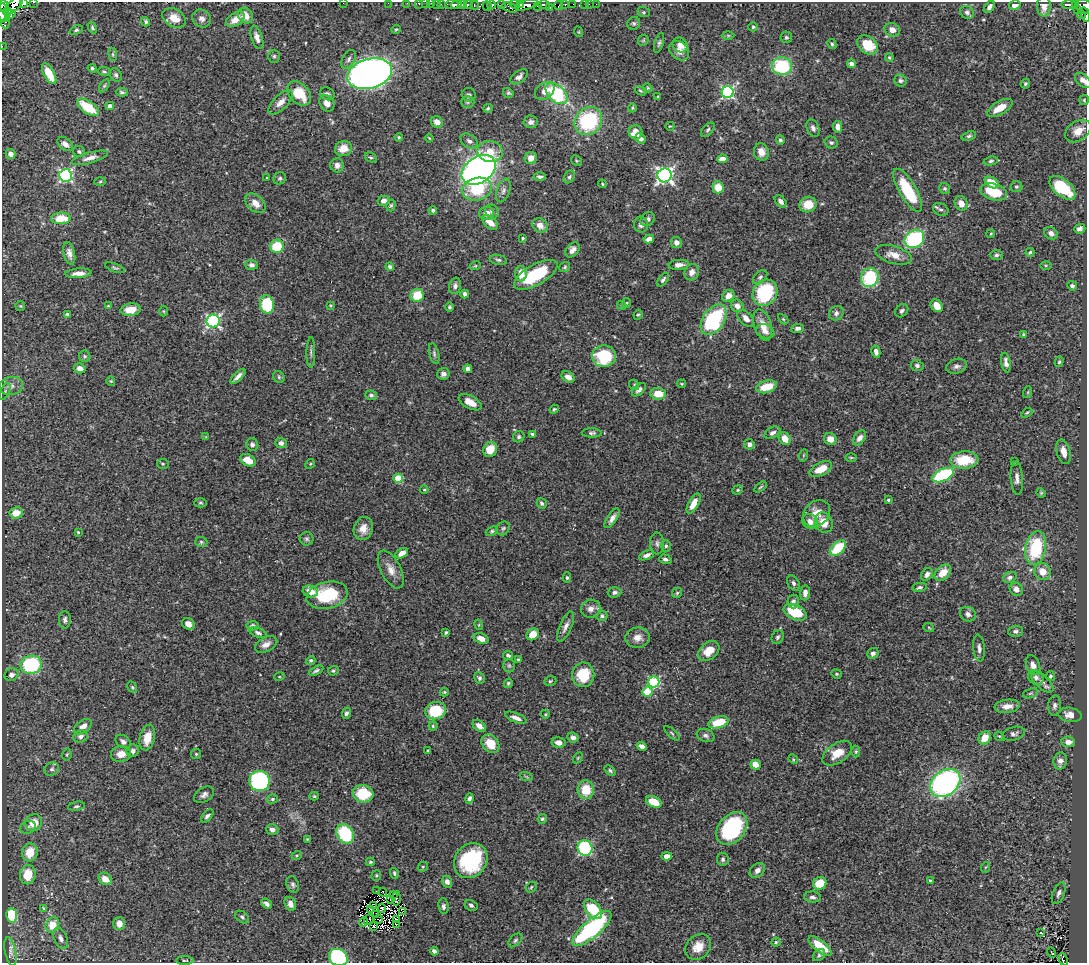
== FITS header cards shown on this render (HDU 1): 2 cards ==
NAXIS1  =                 1085
NAXIS2  =                  961

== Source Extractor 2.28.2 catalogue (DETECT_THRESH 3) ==
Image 1085 x 961 px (HDU 1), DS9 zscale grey, 1 PNG px = 1 image px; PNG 1089 x 965 px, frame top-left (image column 1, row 961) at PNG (2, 2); each listed source drawn as its Kron ellipse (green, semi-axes under 4 px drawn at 4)
Background 0.499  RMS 0.019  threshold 0.0562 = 3 sigma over >= 5 px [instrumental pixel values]
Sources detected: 489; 9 with non-positive FLUX_AUTO (blend fragments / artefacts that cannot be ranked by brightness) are neither listed nor drawn; the other 480 listed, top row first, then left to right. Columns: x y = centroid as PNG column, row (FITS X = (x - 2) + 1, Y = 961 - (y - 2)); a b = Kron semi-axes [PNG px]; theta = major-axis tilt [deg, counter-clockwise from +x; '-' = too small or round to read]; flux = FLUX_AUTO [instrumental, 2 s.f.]
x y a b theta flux
34 2 3 2 - 22
24 3 4 3 - 62
343 3 2 2 - 34
388 3 2 2 - 3.6
407 3 2 2 - 4.3
419 3 3 3 - 5.3
425 3 3 2 - 2.6
431 3 3 2 - 1.3
15 4 11 5 48 250
436 4 3 2 - 4.4
441 4 3 2 - 6.8
502 4 2 2 - 5.9
515 4 5 3 - 13
565 4 3 3 - 13
573 4 3 2 - 9.8
584 4 2 2 - 1.4
589 4 2 2 - 0.75
596 4 2 2 - 2
452 5 6 3 -7 140
457 5 5 4 - 200
463 5 3 3 - 41
469 5 4 3 - 100
475 5 4 2 - 11
492 5 4 3 - 82
520 5 4 3 - 91
527 5 11 4 18 270
544 5 6 4 -14 120
559 5 4 2 - 29
1015 5 6 4 11 8.9
1069 5 7 3 0 75
1076 5 3 3 - 39
4 6 5 4 - 160
487 6 5 2 - 16
1044 6 10 7 88 10
1084 6 8 6 -24 140
537 7 2 2 - 19
989 7 6 4 58 4.6
510 8 8 4 -20 40
550 8 3 2 - 14
1077 10 3 2 - 16
3 12 9 2 87 210
7 12 4 3 - 29
644 12 6 5 - 1.9
967 12 7 6 - 4.1
11 14 5 3 - 41
1081 15 4 3 - 40
1085 15 8 3 -74 38
245 16 8 7 - 13
3 17 7 5 -22 120
174 18 12 9 -30 18
202 19 10 8 -32 6
235 19 10 6 34 12
146 22 5 4 - 2.3
634 23 6 6 - 2.5
5 24 5 2 - 0.32
753 27 4 4 - 1.9
92 28 6 4 -62 2.1
396 29 5 4 - 1.4
76 30 7 4 21 2.3
892 30 8 6 -24 8.6
579 32 5 3 - 1.1
728 35 6 4 0 1.4
257 37 12 5 -73 6.8
786 37 6 6 - 2.4
643 40 6 5 - 1.7
659 43 10 4 73 2.9
832 44 5 4 - 2.2
680 45 8 7 - 12
867 45 11 8 -38 31
2 46 2 2 - 3.8
679 51 11 8 -44 9.5
113 54 6 3 -82 1.7
274 56 6 5 - 2.5
889 57 4 4 - 1.4
349 59 10 6 60 4.5
851 64 4 4 - 4.4
782 66 10 9 - 80
92 68 4 4 - 2.1
104 71 6 4 -11 1.7
49 73 11 5 -61 22
370 74 23 15 16 1200
116 75 7 5 -63 2.8
519 77 10 5 36 5.7
1083 80 9 5 -40 6.3
900 81 6 5 - 3
1025 84 5 4 - 1.8
104 86 7 4 58 2.2
648 88 5 3 - 1.2
545 91 11 7 37 11
641 91 6 3 -31 1.6
122 92 6 4 -8 2.4
728 92 6 6 - 200
299 93 14 9 -47 35
508 93 5 4 - 2
327 94 8 6 -29 3.3
556 94 13 8 -44 100
469 95 7 6 - 3.6
658 97 3 2 - 1.3
1084 100 5 5 - 1.5
281 102 16 7 45 9.4
467 102 7 6 - 3.1
327 103 9 7 -58 8.9
110 106 4 4 - 6.3
88 107 12 6 -34 41
488 108 5 4 - 1.6
632 108 4 3 - 1.4
1000 108 14 6 31 17
588 121 15 13 50 110
437 122 6 5 - 9.4
531 122 7 6 - 5.3
670 126 4 3 - 1.1
838 127 6 4 -83 7.1
813 128 9 6 -68 4.5
708 130 8 5 46 2.7
1078 131 14 9 34 15
635 132 7 7 - 15
969 136 7 4 19 2.3
399 137 4 3 - 1.4
429 138 4 3 - 1.1
640 138 6 4 -40 5.6
780 140 5 4 - 2.7
469 141 9 6 -33 4.4
831 142 6 6 - 2.9
65 144 9 5 -38 6.5
343 149 9 7 19 17
79 151 6 5 - 2.6
490 152 13 10 -8 18
761 152 9 7 -75 10
11 154 5 4 - 6.4
371 157 6 4 -29 1.9
90 158 18 5 15 8.1
531 158 6 6 - 9
722 159 5 4 - 7.1
576 161 6 5 - 1.8
991 161 7 4 9 2.2
337 165 7 6 - 6.9
479 170 18 13 34 610
66 175 6 6 - 200
665 175 7 7 - 400
540 177 6 4 -1 3.3
569 177 7 5 59 2.4
267 178 3 2 - 1.2
280 178 6 5 - 2.6
100 181 6 4 3 1.7
992 182 7 5 -32 24
602 184 4 3 - 1.4
718 187 6 5 - 19
1016 187 6 5 - 2.3
1062 188 15 8 -40 64
477 189 15 11 17 56
945 189 6 5 - 2.3
503 190 12 6 70 5.5
908 190 24 8 -60 74
994 192 14 8 -16 38
384 201 6 5 - 7.2
781 201 7 4 -48 5
255 203 12 8 -41 12
961 203 7 6 - 12
808 204 8 7 - 21
391 205 6 4 73 1.9
941 209 8 6 -26 3.4
433 210 4 4 - 2.5
492 211 7 6 - 3.4
486 213 7 6 - 9.4
61 218 10 6 1 30
648 219 8 6 42 4
490 222 9 5 -41 14
540 225 8 6 -37 10
641 225 8 7 - 5.4
1080 229 5 5 - 4.9
1051 233 7 6 - 5.3
991 234 4 3 - 1.2
523 238 4 4 - 1.6
649 239 5 4 - 6.6
914 239 10 8 36 140
676 242 5 5 - 5.5
277 246 7 6 - 40
572 250 8 6 51 6.3
1030 252 4 3 - 2
69 253 12 5 -77 6.6
894 255 19 8 -16 13
996 255 6 5 - 2.6
498 260 9 5 -11 2.9
252 265 6 5 - 4.1
679 265 10 5 5 7.2
1046 265 5 4 - 1.6
475 266 6 3 18 1.3
390 267 4 3 - 2.5
565 267 6 5 - 1.9
115 268 10 4 -19 2.3
692 272 8 7 - 7.2
78 273 13 5 4 9.1
521 274 7 6 - 15
536 275 24 10 30 65
760 277 8 5 44 3
870 278 9 8 - 78
663 280 8 4 52 3.1
455 286 8 6 76 4
1072 286 5 4 - 2.8
765 293 14 11 54 100
465 294 4 4 - 4
417 295 7 6 - 30
728 296 6 5 - 9.4
626 303 5 4 - 1.5
267 305 9 7 -77 65
330 305 4 3 - 1.3
622 305 5 4 - 1.5
20 306 5 5 - 1.4
108 306 4 4 - 1.6
737 306 7 6 - 7.7
937 306 7 5 -50 12
449 307 4 4 - 2
131 310 10 6 8 17
164 311 5 3 - 1.2
902 311 7 5 45 2.9
836 313 8 6 50 3.8
68 314 4 4 - 2.6
638 315 5 4 - 1.5
746 318 10 6 -46 7.6
783 319 6 4 -45 1.5
713 320 17 10 56 130
213 321 6 6 - 250
763 325 16 8 -73 16
798 328 6 4 7 4.2
765 331 9 6 -21 5.4
1023 334 4 3 - 1.7
311 352 15 3 90 3.3
876 352 6 4 -77 5.4
434 354 11 5 -77 2.9
85 356 5 5 - 2.1
604 356 12 11 - 69
1059 362 5 4 - 1.7
1006 363 10 4 -80 5.3
917 366 6 5 - 3.6
957 366 11 7 15 5.3
80 368 6 5 - 7.5
468 369 4 4 - 4.3
443 374 6 6 - 4.7
238 376 10 3 44 5.6
279 377 6 5 - 2.2
568 377 7 5 -31 6.1
111 381 4 4 - 1.4
681 384 5 3 - 1.3
634 385 5 4 - 1.7
11 386 12 9 13 7.9
767 387 11 6 16 28
639 390 8 5 43 5.4
5 391 9 4 64 2.7
1028 392 6 4 72 1.4
658 394 7 6 - 19
371 395 6 4 -10 2.5
470 402 12 6 -28 13
554 409 5 4 - 1.9
1027 413 6 4 38 1.7
592 433 10 4 -2 3.1
772 433 8 5 27 4.1
533 434 4 4 - 2.6
206 437 4 4 - 1.2
519 437 6 5 - 2.8
860 438 8 5 55 6.7
785 439 7 5 -54 13
830 439 6 6 - 11
281 443 6 5 - 4.3
252 444 6 6 - 4
749 444 5 5 - 4.9
490 449 8 7 - 18
1063 452 12 6 -75 10
804 455 6 4 70 1.6
851 457 6 4 0 1.4
248 460 8 5 -28 14
964 460 14 8 5 41
1015 461 4 4 - 1.4
163 464 6 5 - 2.1
310 464 5 4 - 1.5
821 469 12 6 27 20
943 475 11 6 25 130
398 478 4 4 - 38
1017 478 16 6 -86 6.7
760 487 7 3 34 1.4
424 490 4 3 - 1.1
738 490 5 4 - 1.7
1041 493 5 4 - 1.5
888 500 4 3 - 1.8
200 503 6 4 -1 1.8
542 503 5 4 - 2.5
694 503 11 5 61 15
16 513 6 5 - 17
817 513 15 12 42 18
612 518 11 5 56 6.8
810 522 8 7 - 7.5
824 522 10 8 -66 18
503 528 7 6 - 2.6
363 529 12 9 73 12
492 531 6 4 23 2.3
78 532 3 3 - 1.4
307 539 7 6 - 2.5
201 542 6 5 - 2.1
657 543 11 7 -86 4
666 546 6 5 - 2
838 548 9 6 42 49
1036 548 17 10 79 85
402 553 7 4 32 8.9
647 555 8 4 23 5.2
665 559 6 4 -19 3.3
391 569 20 10 -63 13
1042 572 9 8 - 14
943 573 10 6 46 18
927 574 7 5 56 5.4
1010 577 7 5 22 4
567 578 5 4 - 2.3
793 583 8 5 -58 3.6
920 587 7 4 10 2.7
1016 589 7 6 - 6.6
310 591 8 6 -16 14
615 592 7 5 3 3.5
677 593 5 5 - 2
805 593 7 5 86 6.6
327 595 21 13 14 69
793 601 7 5 -87 4.1
591 609 10 9 - 8.6
795 612 12 7 -24 41
968 614 8 7 - 5.9
602 616 5 5 - 2.5
65 620 9 6 90 4.1
188 624 6 5 - 6.9
479 625 5 3 - 1.1
252 626 6 5 - 4.1
566 627 16 6 67 7
929 628 5 3 - 1.3
1016 631 7 6 - 4
446 632 4 3 - 2
258 633 9 4 -22 3.7
533 634 6 5 - 21
778 637 7 5 62 2.8
481 638 8 5 -20 11
637 638 12 10 5 11
266 644 12 7 27 8.2
979 648 13 6 -85 5.2
709 651 12 8 40 17
873 653 6 5 - 4.4
508 656 5 4 - 3
311 660 5 4 - 2.1
518 660 4 3 - 2.2
31 665 11 9 11 110
509 665 7 6 - 2.9
1033 665 10 6 -67 8
316 671 8 4 29 3.1
333 671 5 4 - 2.1
836 674 5 4 - 1.6
11 675 7 6 - 5.8
583 675 12 11 - 39
1050 676 5 4 - 2.2
279 677 5 3 - 1.2
1036 677 8 6 -41 4.3
479 678 6 5 - 3
550 681 6 4 18 1.8
654 682 5 5 - 120
1042 682 14 6 -43 6.8
508 683 5 4 - 1.9
132 687 6 4 -60 1.8
444 692 4 4 - 1.3
647 692 5 5 - 38
1030 693 7 4 20 2.5
1007 706 13 6 6 9.7
1055 706 10 6 86 4.3
436 711 10 8 12 53
346 713 5 4 - 3.5
545 714 4 4 - 1.3
1070 715 12 7 -8 11
516 718 11 4 -21 6.6
718 722 10 5 16 36
433 726 4 4 - 1.6
479 726 7 5 -35 7.6
83 727 10 6 38 10
672 733 9 3 -42 2
1014 734 11 6 14 4.1
706 735 9 6 -19 4.2
81 736 7 6 - 5.1
999 736 5 4 - 1.3
573 737 6 5 - 4.6
147 738 13 7 77 18
985 738 7 5 57 17
123 741 8 6 -35 4.3
558 742 7 5 -12 7.5
1068 742 7 5 -4 8.2
490 744 10 8 -48 24
642 746 5 4 - 6.1
428 750 3 2 - 1.2
133 751 6 6 - 4.4
856 751 6 4 88 1.8
837 753 17 9 35 20
67 754 6 4 77 1.9
121 754 10 8 7 12
196 754 5 5 - 1.5
578 758 6 4 60 1.6
793 759 5 4 - 1.3
1060 761 8 6 79 6.9
755 764 5 5 - 20
52 769 8 6 31 3.7
610 771 6 4 -39 2.2
526 776 7 4 -20 1.6
259 781 10 10 - 170
945 783 16 12 38 290
586 790 9 8 - 29
363 794 10 9 - 45
204 795 11 7 31 5.1
314 796 4 4 - 1.5
469 798 5 4 - 4
272 799 5 4 - 2
654 802 8 5 -23 23
76 806 8 4 9 2.7
207 816 8 4 49 3.6
542 819 5 4 - 2
34 823 8 8 - 18
28 827 8 6 22 3.5
732 828 18 13 50 120
272 829 6 5 - 4.8
345 834 10 8 -59 77
307 839 4 4 - 1.1
585 848 8 7 - 150
30 852 9 7 77 25
297 855 5 3 - 1.3
667 856 5 4 - 6.3
723 859 6 6 - 2.8
471 861 18 15 50 110
370 862 4 3 - 1.5
423 867 5 4 - 1.5
986 867 5 3 - 1.3
757 870 8 6 41 6.2
394 873 5 4 - 2.2
28 875 9 7 81 27
376 875 5 4 - 1.8
105 879 7 5 -39 14
930 881 3 3 - 2
447 882 6 5 - 5.7
820 883 7 6 - 25
293 884 8 6 -70 3.3
531 887 6 4 46 1.9
377 891 2 2 - 1.4
383 892 4 2 - 0.86
1059 893 11 6 67 4.2
393 894 3 2 - 0.91
812 897 8 5 -5 4
396 898 7 2 87 1.2
391 899 2 2 - 1.2
266 904 6 4 -37 3.8
290 904 7 5 -67 6.4
471 905 7 5 -25 2.9
374 906 2 2 - 0.23
443 906 8 5 -82 3.2
43 908 4 3 - 1.1
382 908 4 2 - 0.85
593 909 11 7 -48 47
370 910 2 2 - 1.5
403 911 4 2 - 0.82
12 915 7 5 -82 50
376 915 4 2 - 1.2
242 917 8 5 -38 2.8
369 919 6 2 57 0.084
378 919 4 2 - 2.9
396 920 2 2 - 1
363 922 5 2 - 2.5
119 923 6 6 - 9.9
52 925 8 6 61 21
396 925 3 2 - 0.92
374 926 2 2 - 2.5
592 929 25 8 41 150
1041 933 3 2 - 0.78
61 938 11 6 -67 4.9
515 940 8 5 45 2.8
776 942 4 4 - 1.7
820 946 14 5 -39 30
698 947 14 11 46 16
10 951 14 5 -79 5.1
434 951 4 4 - 4.4
1052 952 5 3 - 4.3
819 955 7 5 46 2.2
338 957 10 8 -30 160
1063 959 6 4 -65 17
185 960 9 3 0 1.6
At the frame edge (FLAGS 8, measured only in part): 18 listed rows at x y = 34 2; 24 3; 343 3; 388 3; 407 3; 419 3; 425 3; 431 3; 15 4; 4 6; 1084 6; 3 12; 1085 15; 3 17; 2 46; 1083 80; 338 957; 1063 959
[9 non-positive-flux detections neither listed nor drawn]